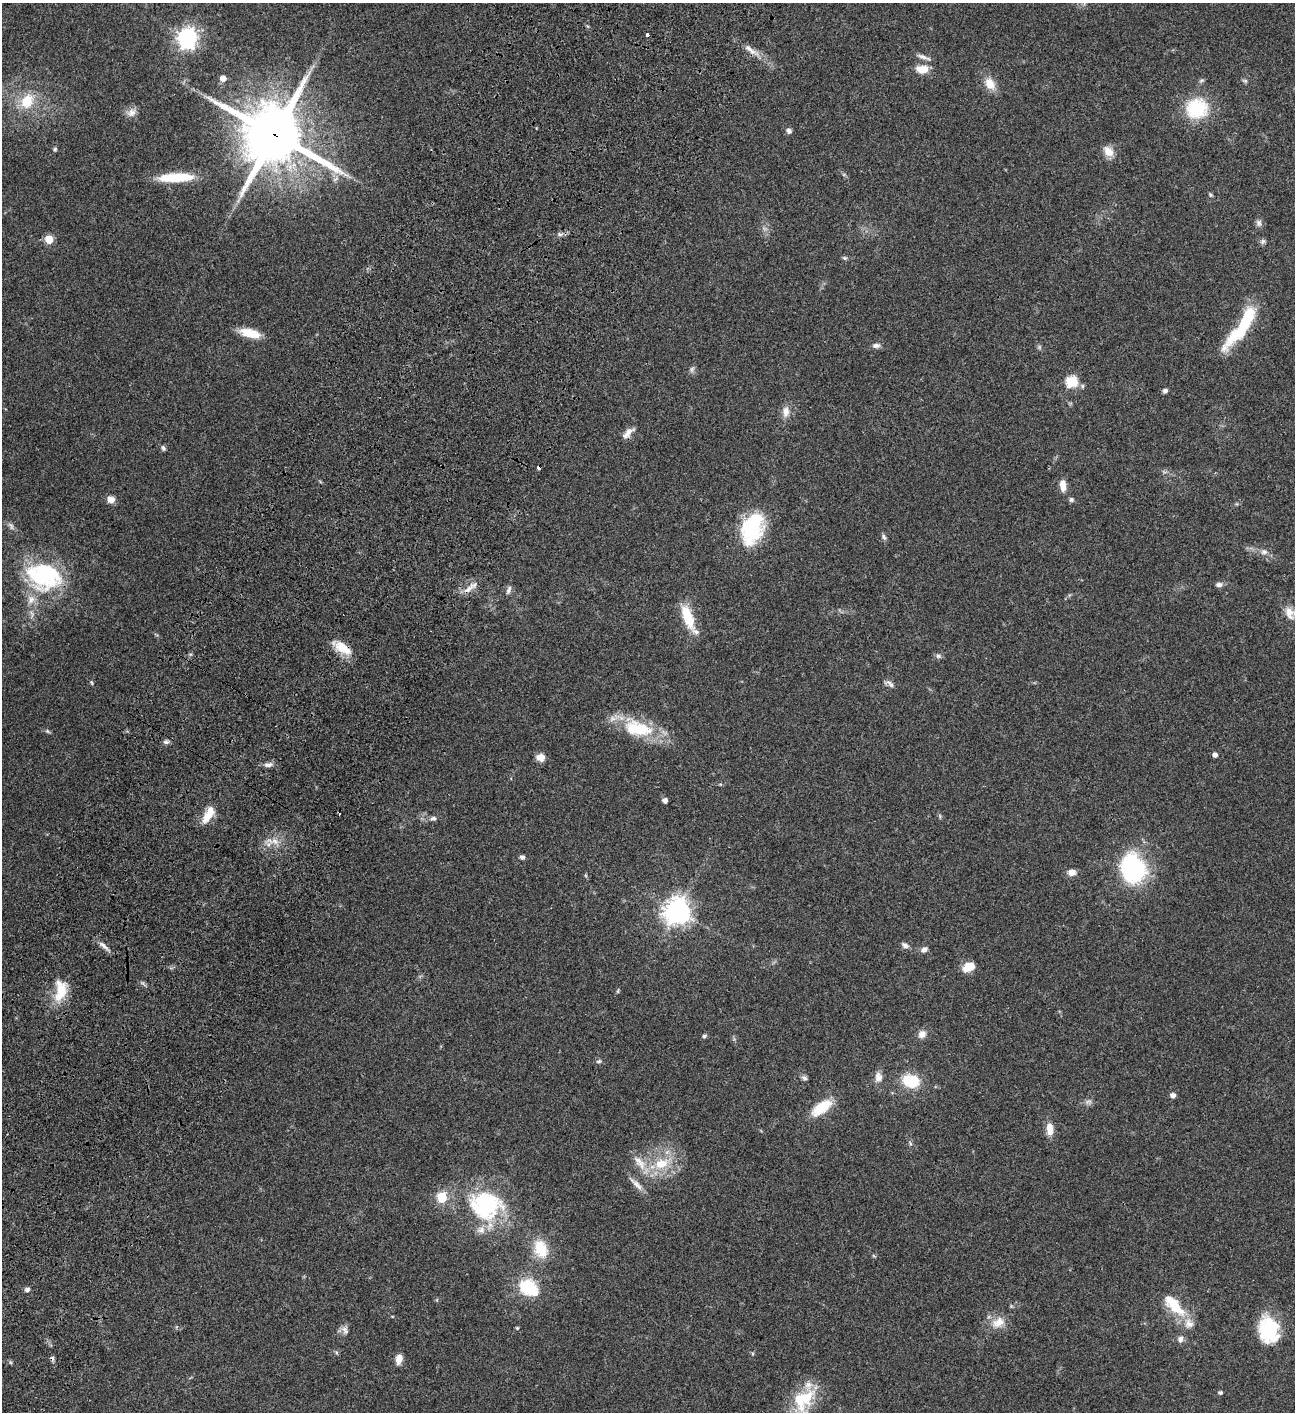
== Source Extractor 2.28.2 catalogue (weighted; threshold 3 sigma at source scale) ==
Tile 7 of 4 x 4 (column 3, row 2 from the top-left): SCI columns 3089-4381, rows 3023-4432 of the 6049 x 6047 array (HDU 1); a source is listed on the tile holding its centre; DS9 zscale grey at full resolution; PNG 1297 x 1414 px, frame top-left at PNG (2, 3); no overlay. Shown black and unused: <1% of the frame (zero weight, under 3 of 4 exposures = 13% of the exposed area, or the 3 px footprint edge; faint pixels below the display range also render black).
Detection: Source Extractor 2.28.2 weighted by HDU 2 'WHT'; one run over the whole footprint, this tile lists its part. Background 0.064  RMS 0.0059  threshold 0.0264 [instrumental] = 3 sigma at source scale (4.5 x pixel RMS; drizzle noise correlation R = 1.50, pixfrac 1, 0.05/0.05 arcsec/px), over >= 5 px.
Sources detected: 111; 1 too faint to see at this stretch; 2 inside a brighter object's white glare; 2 cosmic-ray / hot-pixel residue — not listed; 8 inside a brighter listed object's ellipse — not listed separately; the other 98 listed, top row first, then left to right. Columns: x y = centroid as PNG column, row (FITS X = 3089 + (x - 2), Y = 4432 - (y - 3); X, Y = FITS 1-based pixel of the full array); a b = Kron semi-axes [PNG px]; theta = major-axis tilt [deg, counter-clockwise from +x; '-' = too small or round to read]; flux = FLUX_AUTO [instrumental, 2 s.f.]
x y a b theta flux
647 35 3 3 - 3.3
187 38 8 7 - 270
750 49 21 6 -37 4.9
923 57 20 5 -20 2.4
922 69 14 9 0 7.8
223 78 5 5 - 4.8
1245 81 6 5 - 0.94
990 84 18 12 -56 7
27 101 23 17 58 16
1197 108 27 24 12 28
131 113 13 10 33 3.4
789 131 8 6 -59 1.8
274 134 21 20 - 3300
55 149 6 5 - 0.84
1108 151 14 10 -49 5.9
176 177 39 9 2 23
335 179 10 4 27 1.7
1210 195 6 4 -56 0.8
1259 223 9 7 -81 1.9
560 234 8 5 -7 1.5
49 239 5 5 - 16
1263 241 8 6 58 1.3
844 258 7 5 -20 0.92
1242 327 59 13 55 34
250 333 22 8 -14 12
876 345 11 6 5 2.1
692 369 9 6 71 1.5
1072 381 6 6 - 42
1082 386 6 5 - 1.1
1165 391 6 5 - 1.4
786 412 15 8 87 4.4
627 434 17 8 48 3.7
163 448 7 5 -63 1.2
1063 485 13 7 -86 5.2
111 499 8 8 - 3.8
1071 499 6 6 - 1.2
11 526 11 5 -73 1.6
752 528 30 19 72 50
884 537 9 5 -65 1.3
1264 552 10 8 13 2.5
44 575 42 34 -19 57
1219 585 8 6 2 1.9
468 589 22 6 43 4
509 590 13 5 68 1.8
1290 613 18 13 -57 6.2
688 617 32 11 -70 17
343 648 23 11 -36 11
938 656 8 6 -15 1.4
92 683 7 3 -71 0.66
890 684 14 6 -46 2.1
636 729 42 22 -23 27
47 731 6 4 -46 0.84
166 742 8 5 0 1.5
1215 755 5 4 - 2.5
541 757 10 9 - 4.2
268 765 12 6 2 2.4
665 801 4 4 - 2.7
209 814 24 9 61 9.4
940 816 6 4 -72 0.8
433 818 9 6 -7 1.7
275 841 9 7 -53 3.5
522 857 6 6 - 1.4
1133 868 27 22 -65 73
1072 872 9 7 2 3.6
677 911 8 8 - 610
103 945 17 4 -43 2.7
905 945 9 6 -34 2.3
924 949 9 6 31 2.1
969 967 14 8 29 8
60 991 29 15 86 15
618 991 6 3 72 0.67
922 1034 10 9 - 3.5
704 1036 6 5 - 0.95
599 1061 7 4 29 0.98
878 1077 13 9 -84 3.9
804 1078 8 5 -26 1.4
911 1081 18 13 -17 19
1173 1095 5 5 - 2.5
1088 1101 10 5 0 1.7
821 1108 28 12 37 15
1050 1129 15 8 -87 6.1
639 1162 27 10 -52 8.7
661 1163 20 13 17 15
636 1184 23 6 -44 4.1
442 1197 6 5 - 29
485 1205 41 35 -12 62
541 1249 23 16 -68 16
528 1287 22 17 -33 24
27 1289 7 5 17 1.5
1175 1307 32 14 -37 16
998 1322 20 13 27 7.6
1267 1327 38 20 -78 27
517 1328 5 4 - 0.64
345 1330 12 7 -64 2.6
1180 1339 8 7 - 2.4
399 1359 11 6 80 4.8
1220 1392 5 4 - 0.98
805 1398 34 23 36 22
Overlapping masked pixels (flux is a lower limit): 2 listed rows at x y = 274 134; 343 648
Isophote crosses this tile's border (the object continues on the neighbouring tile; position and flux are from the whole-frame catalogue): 1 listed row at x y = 1290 613